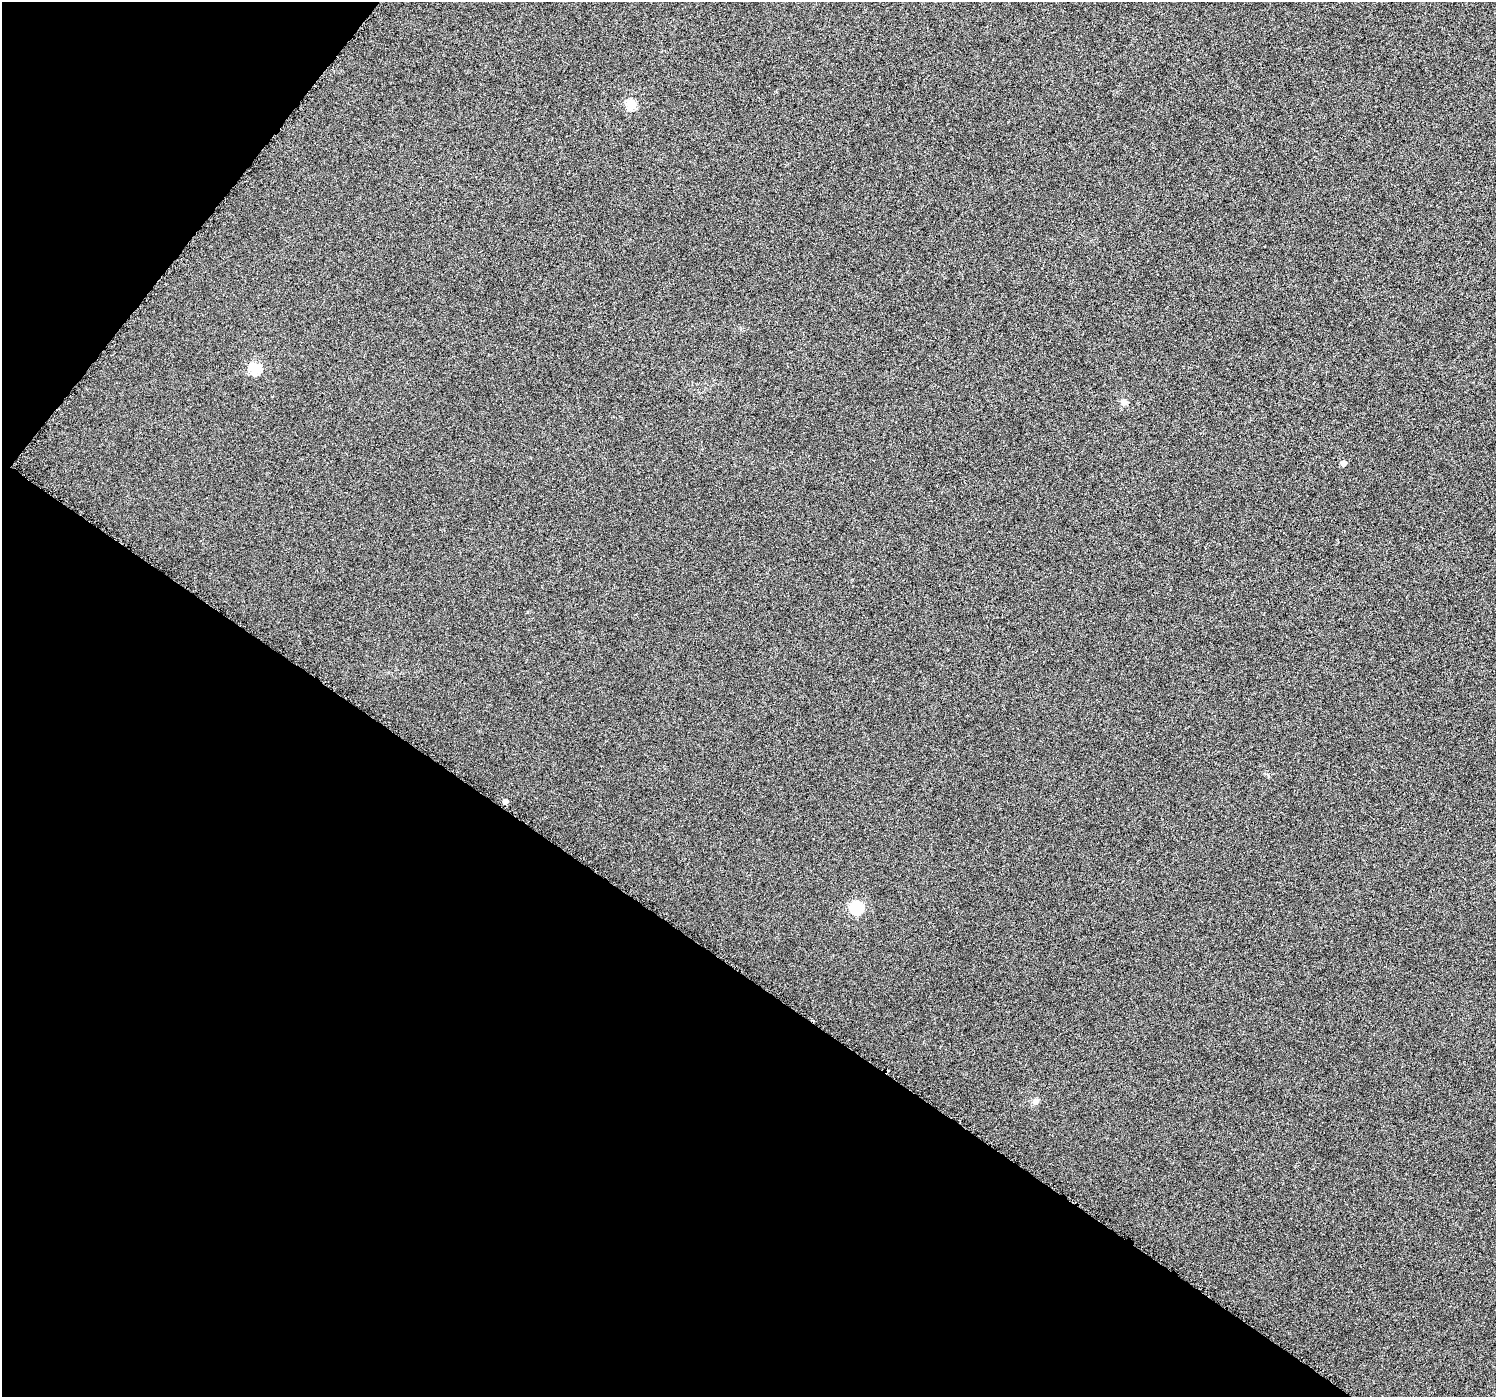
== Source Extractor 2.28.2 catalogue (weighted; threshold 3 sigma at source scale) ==
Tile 9 of 4 x 4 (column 1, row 3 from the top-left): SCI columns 10-1503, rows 1652-3046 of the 5985 x 6026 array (HDU 1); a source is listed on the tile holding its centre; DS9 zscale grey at full resolution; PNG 1498 x 1399 px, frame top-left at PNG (2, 2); no overlay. Shown black and unused: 35% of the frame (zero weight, under 3 of 6 exposures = <1% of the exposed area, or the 3 px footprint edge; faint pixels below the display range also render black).
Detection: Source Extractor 2.28.2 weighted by HDU 2 'WHT'; one run over the whole footprint, this tile lists its part. Background 0.00113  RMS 0.0038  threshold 0.0154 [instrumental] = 3 sigma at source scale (4.09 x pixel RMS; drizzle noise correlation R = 1.36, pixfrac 0.8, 0.0396/0.0396 arcsec/px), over >= 5 px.
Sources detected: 7; all 7 listed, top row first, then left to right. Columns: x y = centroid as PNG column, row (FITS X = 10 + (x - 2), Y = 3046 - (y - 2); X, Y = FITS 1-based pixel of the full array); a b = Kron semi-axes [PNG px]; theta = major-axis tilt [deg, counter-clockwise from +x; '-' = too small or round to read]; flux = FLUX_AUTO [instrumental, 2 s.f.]
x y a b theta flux
631 104 5 5 - 19
255 368 6 6 - 28
1124 402 8 8 - 1.2
1343 463 5 4 - 2.2
505 801 4 4 - 2.2
857 908 6 6 - 41
1036 1101 9 7 79 1.4